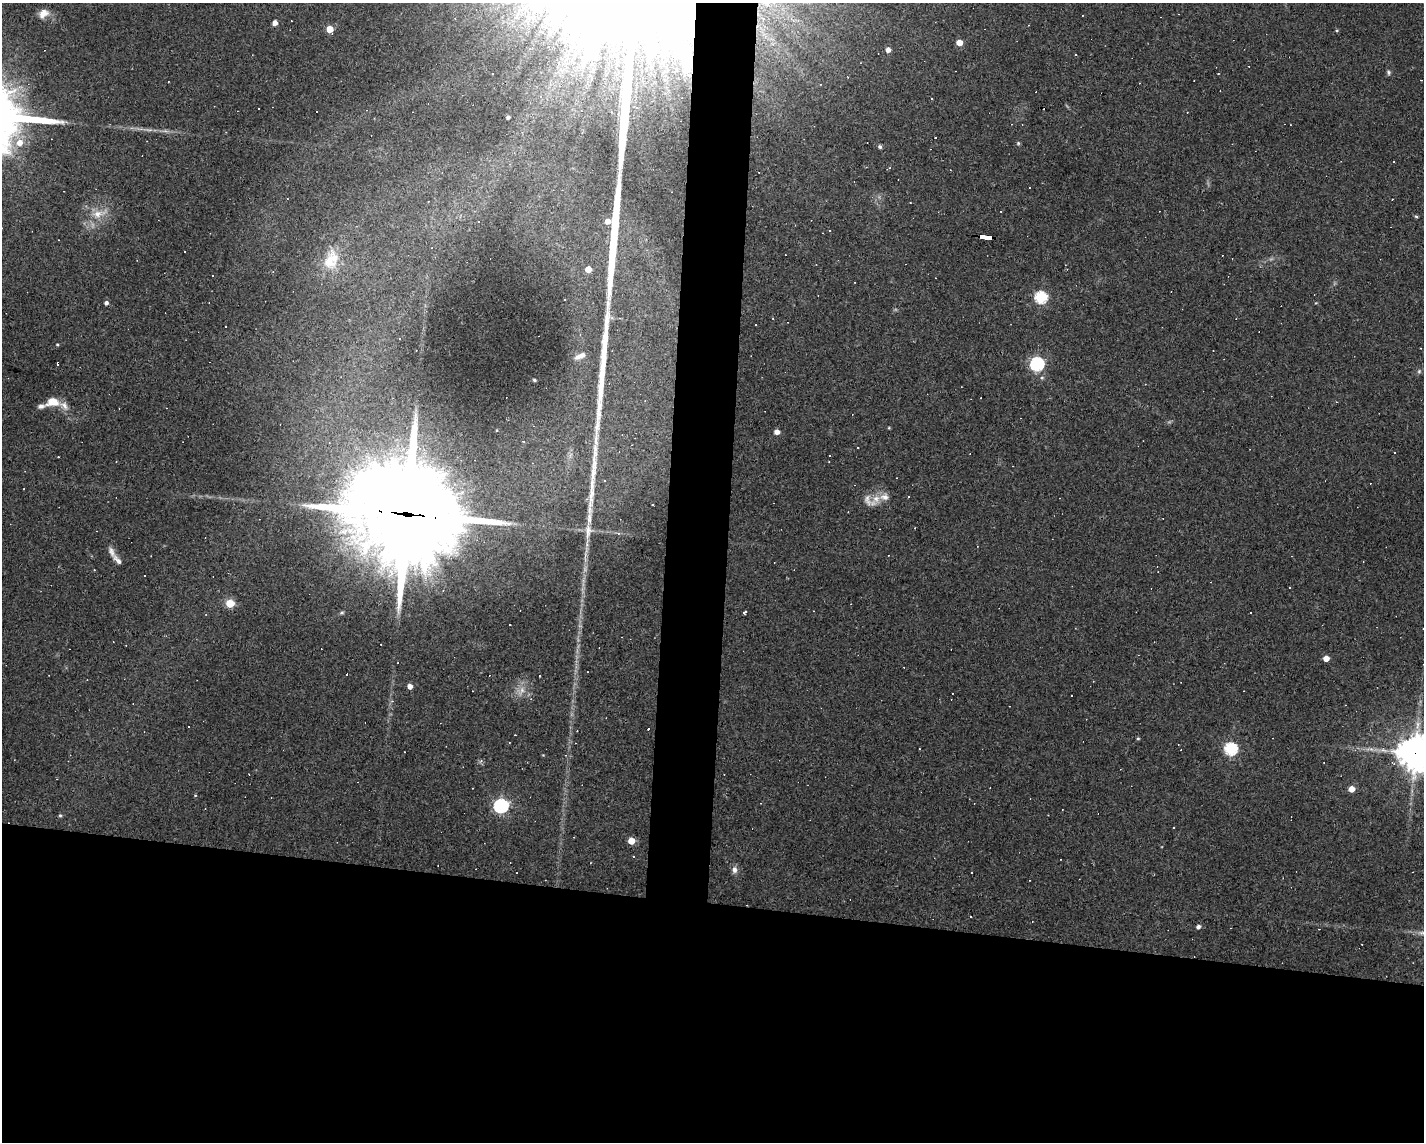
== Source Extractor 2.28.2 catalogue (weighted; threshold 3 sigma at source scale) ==
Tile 11 of 3 x 4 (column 2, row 4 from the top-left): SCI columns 1526-2947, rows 1-1140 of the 4583 x 4561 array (HDU 1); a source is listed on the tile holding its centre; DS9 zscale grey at full resolution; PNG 1426 x 1144 px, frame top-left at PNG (2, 3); no overlay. Shown black and unused: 24% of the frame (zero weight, under 3 of 4 exposures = <1% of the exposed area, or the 3 px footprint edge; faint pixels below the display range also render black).
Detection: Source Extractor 2.28.2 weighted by HDU 2 'WHT'; one run over the whole footprint, this tile lists its part. Background 0.0808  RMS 0.0057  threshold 0.0257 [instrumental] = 3 sigma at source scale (4.5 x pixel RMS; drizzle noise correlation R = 1.50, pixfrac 1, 0.05/0.05 arcsec/px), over >= 5 px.
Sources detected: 110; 34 cosmic-ray / hot-pixel residue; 3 long thin detections or spike segments (spike, bleed or trail) — not listed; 5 inside a brighter listed object's ellipse — not listed separately; the other 68 listed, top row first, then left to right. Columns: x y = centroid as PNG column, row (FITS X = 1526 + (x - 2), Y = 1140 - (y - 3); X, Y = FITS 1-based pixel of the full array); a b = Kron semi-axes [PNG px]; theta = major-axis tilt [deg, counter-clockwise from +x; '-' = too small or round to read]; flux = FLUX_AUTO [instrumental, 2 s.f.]
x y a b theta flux
620 11 7 7 - 620
43 14 14 10 39 4.8
275 23 4 4 - 3.4
329 29 5 5 - 10
1337 30 4 3 - 0.56
959 42 5 4 - 5.9
888 50 4 4 - 3.3
1075 54 3 2 - 0.48
1388 72 6 5 - 1.1
1218 73 3 2 - 0.55
931 99 3 2 - 0.72
636 107 4 3 - 0.92
258 108 3 2 - 0.81
508 117 4 3 - 1.3
19 143 7 7 - 5.5
1018 143 5 4 - 0.75
880 146 4 4 - 1.2
1030 187 3 3 - 1.3
1392 199 2 2 - 0.36
98 214 15 10 11 7.1
478 222 3 2 - 0.37
986 238 12 3 -6 120
185 252 2 2 - 0.39
331 260 28 18 69 14
588 269 5 4 - 7
212 275 2 2 - 0.48
1041 297 6 6 - 65
106 303 4 4 - 1.8
620 318 3 3 - 0.42
773 318 2 2 - 0.44
225 326 3 2 - 0.64
57 344 4 3 - 0.53
580 356 14 6 24 3
1037 364 6 6 - 100
1419 371 6 5 - 1
1042 378 6 5 - 0.98
534 380 3 3 - 0.82
52 402 15 9 3 8.4
777 432 5 4 - 3.4
523 441 3 2 - 0.38
58 457 2 2 - 0.37
876 499 14 10 62 5.7
652 505 3 3 - 0.87
407 514 45 32 -10 10000
588 531 21 9 85 6.5
618 533 6 3 -17 0.81
111 552 15 7 -71 3.2
230 603 5 5 - 21
745 612 4 3 - 2.4
510 625 2 2 - 0.39
1326 658 5 4 - 5.5
410 686 5 4 - 3.4
522 690 12 7 65 3.9
531 699 3 3 - 0.4
189 727 3 3 - 1.5
1138 738 4 4 - 0.66
919 749 3 2 - 0.4
1231 749 6 6 - 79
1415 753 12 11 - 1100
1351 789 5 4 - 6.6
195 795 4 3 - 0.43
501 806 6 6 - 120
60 815 5 4 - 0.74
631 841 5 5 - 9.8
734 870 9 6 -75 2.4
971 916 3 2 - 0.7
1032 922 3 2 - 0.35
1198 927 5 4 - 1.8
Overlapping masked pixels (flux is a lower limit): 3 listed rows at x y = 986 238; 407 514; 1415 753
Isophote crosses this tile's border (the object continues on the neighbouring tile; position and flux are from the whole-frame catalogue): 2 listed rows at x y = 620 11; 1415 753
Unlisted compact peaks at least as high as the median listed source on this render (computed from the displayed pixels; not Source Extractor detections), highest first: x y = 62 122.